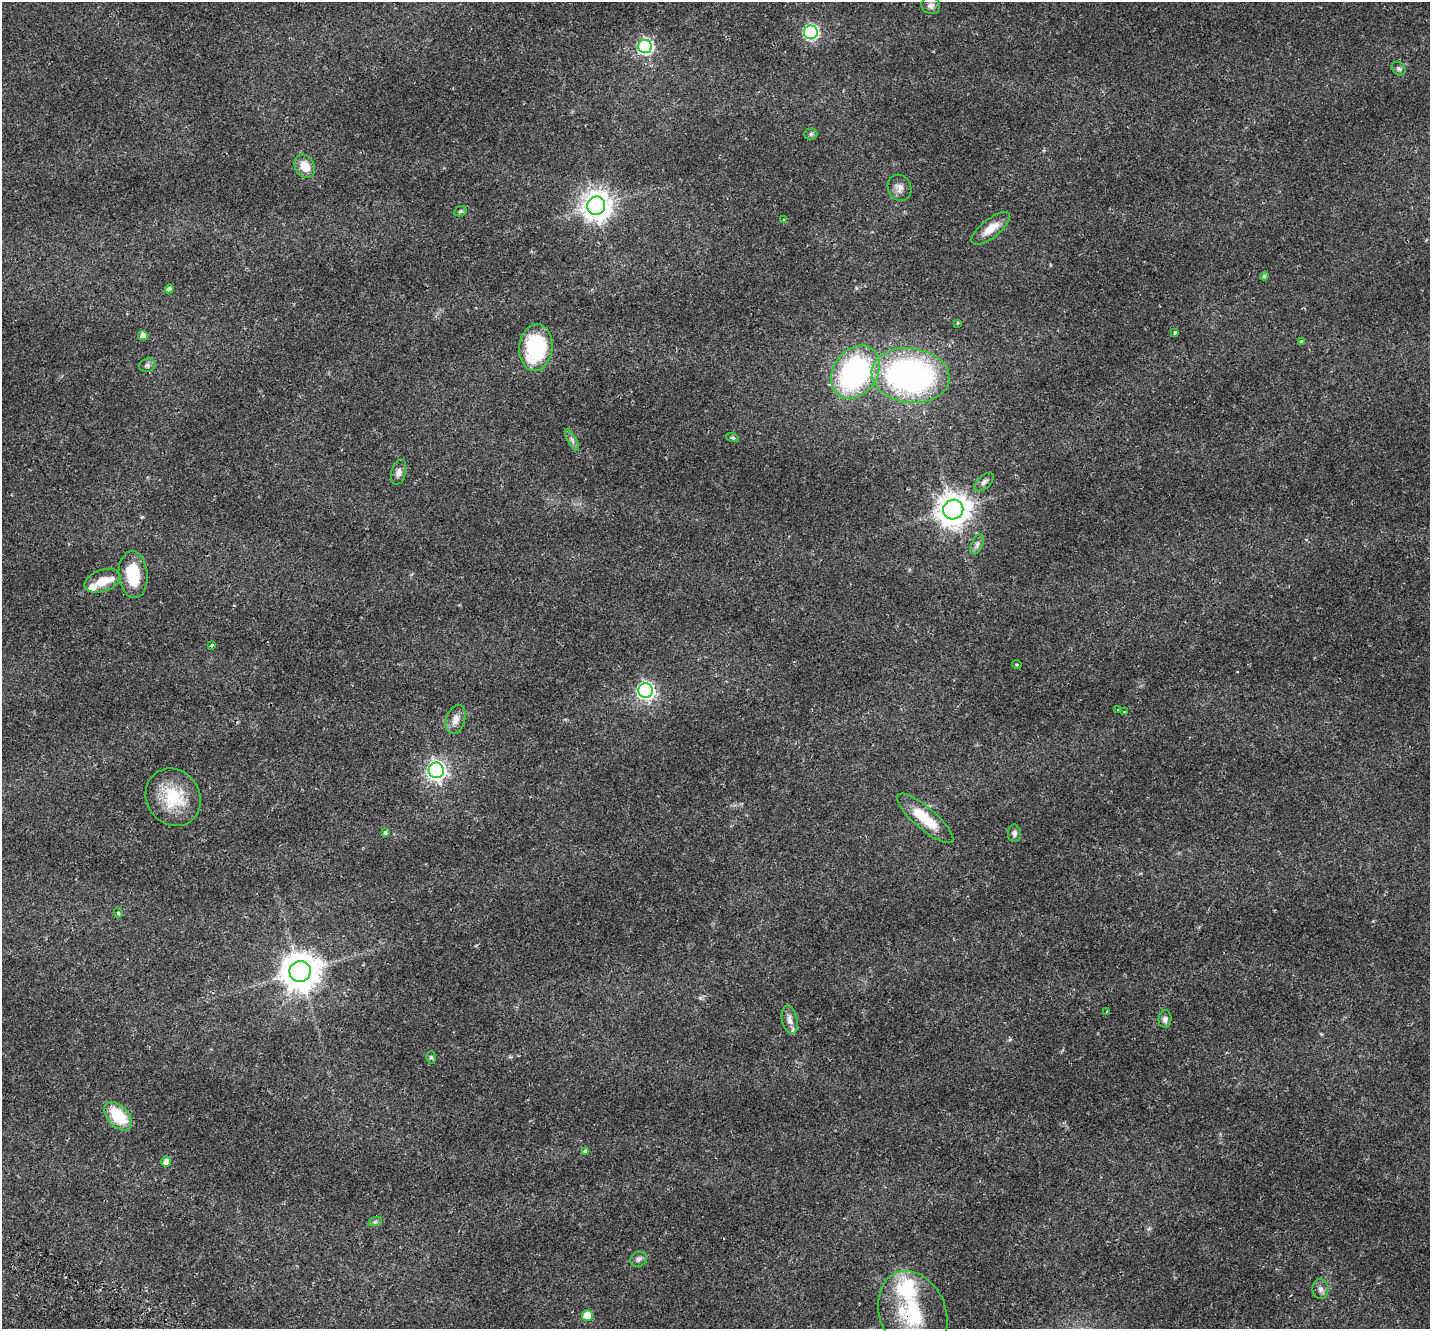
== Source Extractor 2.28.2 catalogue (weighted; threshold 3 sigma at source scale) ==
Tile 7 of 4 x 4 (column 3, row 2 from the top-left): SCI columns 2929-4356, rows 2948-4274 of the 5863 x 5958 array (HDU 1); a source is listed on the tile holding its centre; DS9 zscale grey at full resolution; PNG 1432 x 1331 px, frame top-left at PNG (2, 2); each listed source drawn as its Kron ellipse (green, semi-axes under 4 px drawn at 4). Shown black and unused: <1% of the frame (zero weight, under 2 of 3 exposures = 5% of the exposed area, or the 3 px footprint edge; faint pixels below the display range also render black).
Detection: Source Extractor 2.28.2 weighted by HDU 2 'WHT'; one run over the whole footprint, this tile lists its part. Background 0.0194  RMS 0.0032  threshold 0.0146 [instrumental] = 3 sigma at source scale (4.5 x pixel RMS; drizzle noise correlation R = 1.50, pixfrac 1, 0.0396/0.0396 arcsec/px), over >= 5 px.
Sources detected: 59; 1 cosmic-ray / hot-pixel residue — neither listed nor drawn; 4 inside a brighter listed object's ellipse — not listed separately; the other 54 listed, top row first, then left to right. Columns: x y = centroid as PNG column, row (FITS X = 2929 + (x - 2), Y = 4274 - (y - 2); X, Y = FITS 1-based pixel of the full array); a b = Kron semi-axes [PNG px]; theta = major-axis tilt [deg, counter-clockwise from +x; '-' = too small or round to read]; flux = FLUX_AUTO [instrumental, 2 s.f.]
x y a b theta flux
931 5 9 8 - 1.2
811 32 7 7 - 50
645 46 7 6 - 51
1398 68 8 6 -43 0.67
811 134 6 5 - 0.63
305 166 12 9 -60 3.9
899 188 13 11 -63 1.9
596 206 9 9 - 350
460 211 6 5 - 0.45
784 219 3 2 - 0.29
991 228 23 9 38 4.2
1264 276 4 4 - 0.63
169 289 4 4 - 1
957 323 3 2 - 0.3
1175 332 3 3 - 0.68
143 336 5 4 - 2.1
1301 341 4 3 - 1.2
536 348 23 16 84 24
147 365 8 6 18 0.84
855 372 29 22 55 52
910 375 39 27 -7 81
732 438 6 4 -18 0.63
572 440 12 4 -61 0.84
399 472 13 7 76 1.3
984 482 12 6 42 1.1
953 510 10 10 - 460
977 544 11 5 66 1
133 575 23 14 -85 10
102 581 19 10 19 4.7
211 645 3 3 - 0.66
1017 664 5 2 - 0.28
645 690 7 7 - 87
1118 709 3 3 - 1.1
1125 712 4 2 - 0.25
456 719 15 9 72 2.4
436 770 8 7 - 120
173 797 30 26 -55 13
925 818 36 11 -40 8.3
385 833 3 3 - 0.9
1014 833 8 6 -90 1
118 913 5 4 - 0.57
300 971 10 10 - 690
1107 1011 4 2 - 0.2
1165 1019 9 6 84 1.2
790 1020 14 7 -79 1.8
431 1057 6 5 - 0.49
118 1116 17 10 -47 11
585 1151 4 3 - 1.6
166 1161 5 5 - 1.8
375 1222 7 4 18 0.5
639 1259 9 7 25 0.93
1320 1289 10 8 -88 1.3
913 1313 44 33 -68 21
587 1316 5 5 - 6.8
Overlapping masked pixels (flux is a lower limit): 1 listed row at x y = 913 1313
Isophote crosses this tile's border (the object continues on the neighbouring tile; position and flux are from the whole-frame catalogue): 1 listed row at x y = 913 1313